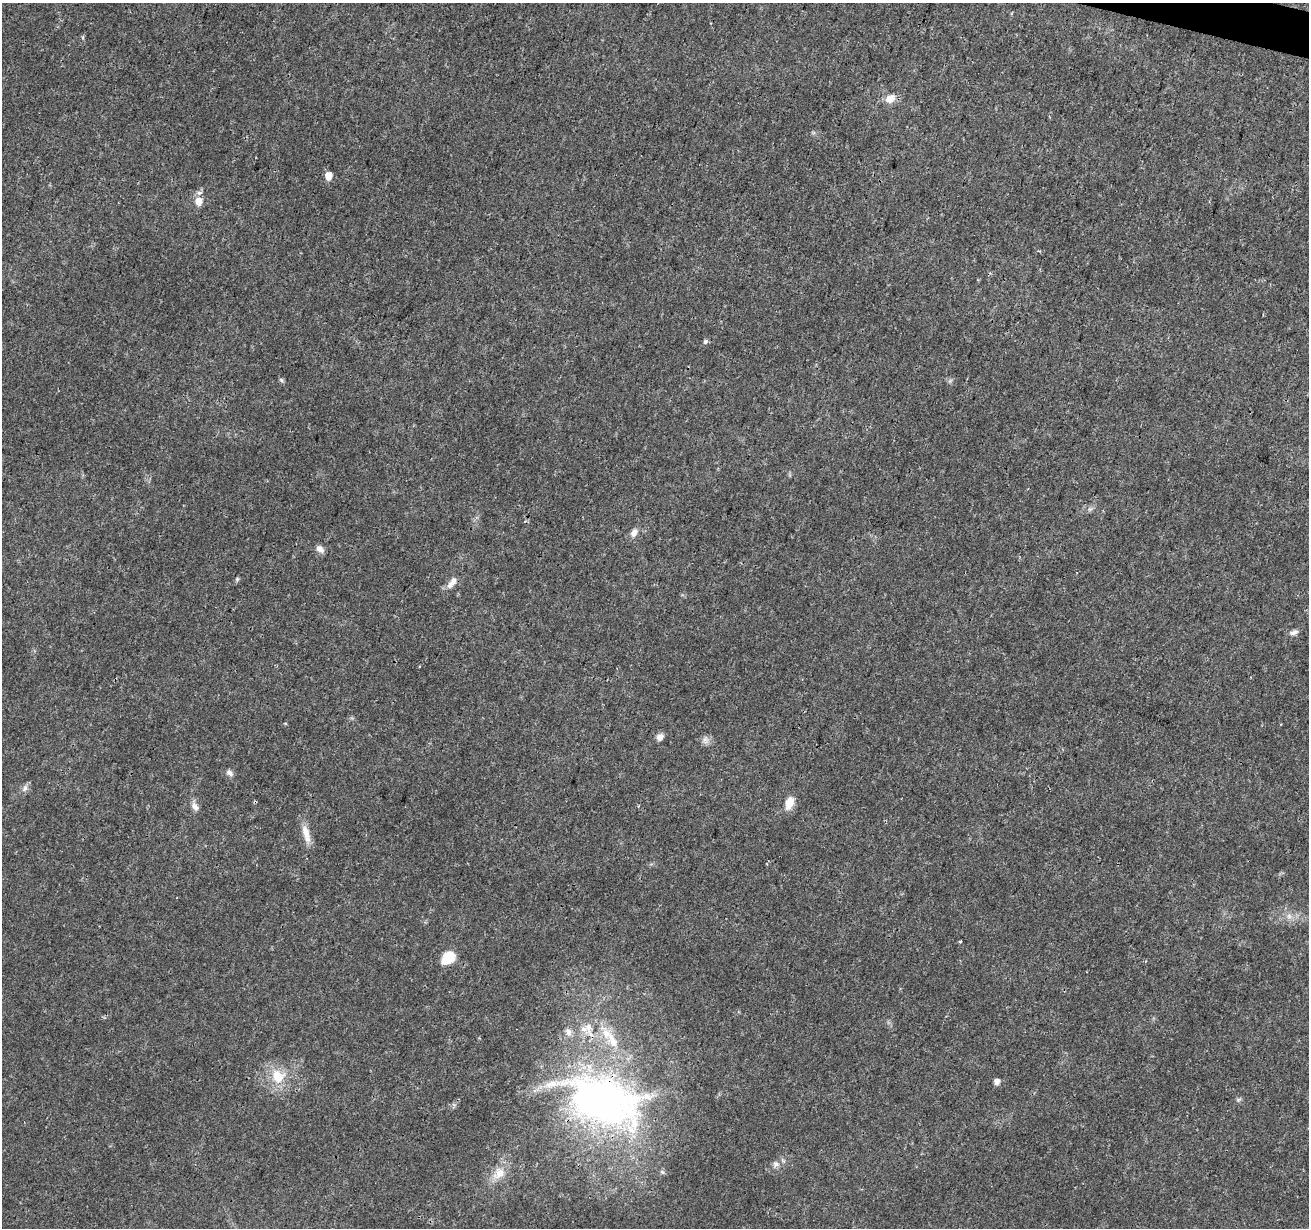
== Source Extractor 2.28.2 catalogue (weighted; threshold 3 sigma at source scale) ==
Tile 10 of 4 x 4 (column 2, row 3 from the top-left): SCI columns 1314-2620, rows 1510-2735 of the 5235 x 5407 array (HDU 1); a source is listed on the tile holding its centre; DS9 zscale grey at full resolution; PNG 1311 x 1230 px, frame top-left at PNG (2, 3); no overlay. Shown black and unused: <1% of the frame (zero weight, under 3 of 4 exposures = <1% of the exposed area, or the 3 px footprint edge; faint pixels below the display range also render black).
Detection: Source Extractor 2.28.2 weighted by HDU 2 'WHT'; one run over the whole footprint, this tile lists its part. Background 0.0247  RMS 0.0022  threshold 0.0101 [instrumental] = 3 sigma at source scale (4.5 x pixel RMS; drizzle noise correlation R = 1.50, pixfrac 1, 0.0396/0.0396 arcsec/px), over >= 5 px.
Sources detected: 34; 3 inside a brighter listed object's ellipse — not listed separately; the other 31 listed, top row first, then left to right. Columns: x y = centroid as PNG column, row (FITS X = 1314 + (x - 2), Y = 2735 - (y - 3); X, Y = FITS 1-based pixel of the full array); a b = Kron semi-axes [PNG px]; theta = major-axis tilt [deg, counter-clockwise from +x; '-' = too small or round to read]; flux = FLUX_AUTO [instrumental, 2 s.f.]
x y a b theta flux
83 37 5 3 - 0.26
890 98 14 10 34 2.1
328 176 7 6 - 2.4
199 193 8 6 13 0.73
199 201 8 7 - 2.2
705 342 6 6 - 0.48
281 380 7 5 -46 0.41
1090 509 7 4 18 0.44
634 532 11 8 56 1.4
320 549 11 8 -39 1.1
237 579 7 4 46 0.34
452 583 19 8 54 1.7
1294 632 12 6 21 0.92
660 737 9 7 39 1.1
705 740 11 7 -89 0.93
229 773 10 7 -43 0.79
25 788 10 6 79 0.81
789 803 15 9 72 2.8
195 806 13 8 -60 1.2
306 834 26 9 -74 2.7
1289 916 8 6 -69 0.94
960 941 4 3 - 0.25
448 958 13 10 40 5.9
588 1027 18 11 90 2.8
606 1034 16 13 -51 3.5
278 1076 21 17 -61 6
997 1081 7 6 - 0.96
1238 1100 6 5 - 0.4
604 1102 108 63 -21 84
776 1164 9 8 - 0.93
499 1173 20 12 39 3.5
Overlapping masked pixels (flux is a lower limit): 1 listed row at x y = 604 1102